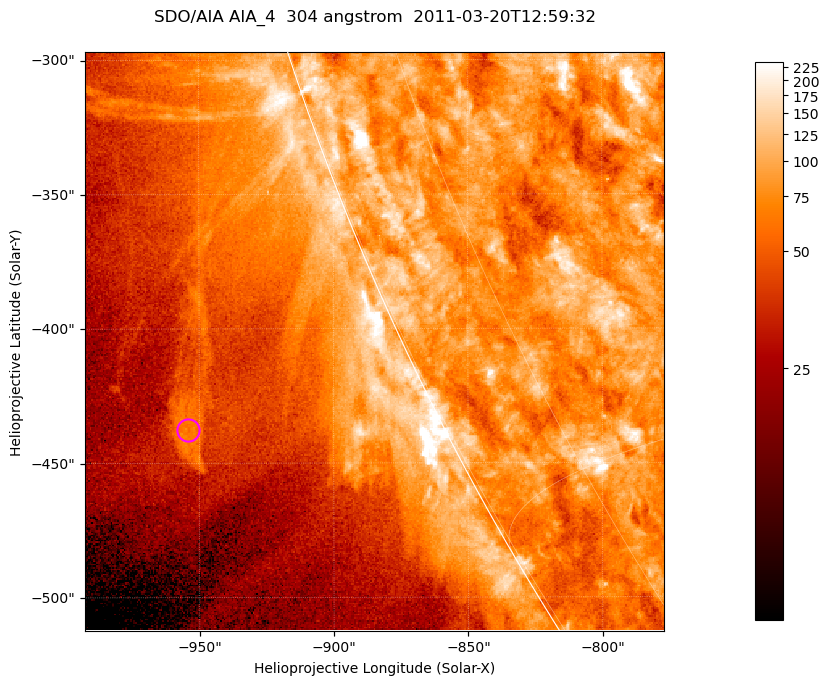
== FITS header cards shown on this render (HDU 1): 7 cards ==
TELESCOP= 'SDO/AIA '           / For AIA: SDO/AIA
INSTRUME= 'AIA_4   '           / For AIA: AIA_ATA1, AIA_ATA2, AIA_ATA3 or AIA_AT
WAVELNTH=                  304 / [angstrom] Wavelength
WAVEUNIT= 'angstrom'           / Wavelength unit: angstrom
DATE-OBS= '2011-03-20T12:59:32.127' / [ISO] Date when observation started; ISO 8
CTYPE1  = 'HPLN-TAN'           / CTYPE1; Typically HPLN
CTYPE2  = 'HPLT-TAN'           / CTYPE2; Typically HPLT

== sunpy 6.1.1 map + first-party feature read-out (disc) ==
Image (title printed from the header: SDO/AIA AIA_4  304 angstrom  2011-03-20T12:59:32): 359 x 359 px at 0.6 arcsec/px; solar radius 964 arcsec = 1606 px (partial field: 0.7% of the solar disc is inside the frame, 44% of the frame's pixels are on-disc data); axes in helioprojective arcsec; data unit not stated in the header (colour bar unlabelled)
Orientation: roll -0.132 deg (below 1 deg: not rotated)
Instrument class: DISC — disc imager (sunpy class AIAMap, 304 A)
Bright regions (active regions / flare kernels): reference = the on-disc median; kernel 3 px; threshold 5 sigma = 123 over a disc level ~79.8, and >= 1.15x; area >= 128 px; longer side >= 4 px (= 2.4 arcsec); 0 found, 0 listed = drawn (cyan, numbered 1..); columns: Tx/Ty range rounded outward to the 2 arcsec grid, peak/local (2 s.f.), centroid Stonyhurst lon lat
Off-limb structures (1.02-1.3 R_sun): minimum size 64 px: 6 found; the strongest spans PA ~115 deg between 1.08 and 1.1 R_sun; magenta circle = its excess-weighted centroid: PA ~115 deg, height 1.09 R_sun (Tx ~-954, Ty ~-438 arcsec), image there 1.9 x the reference